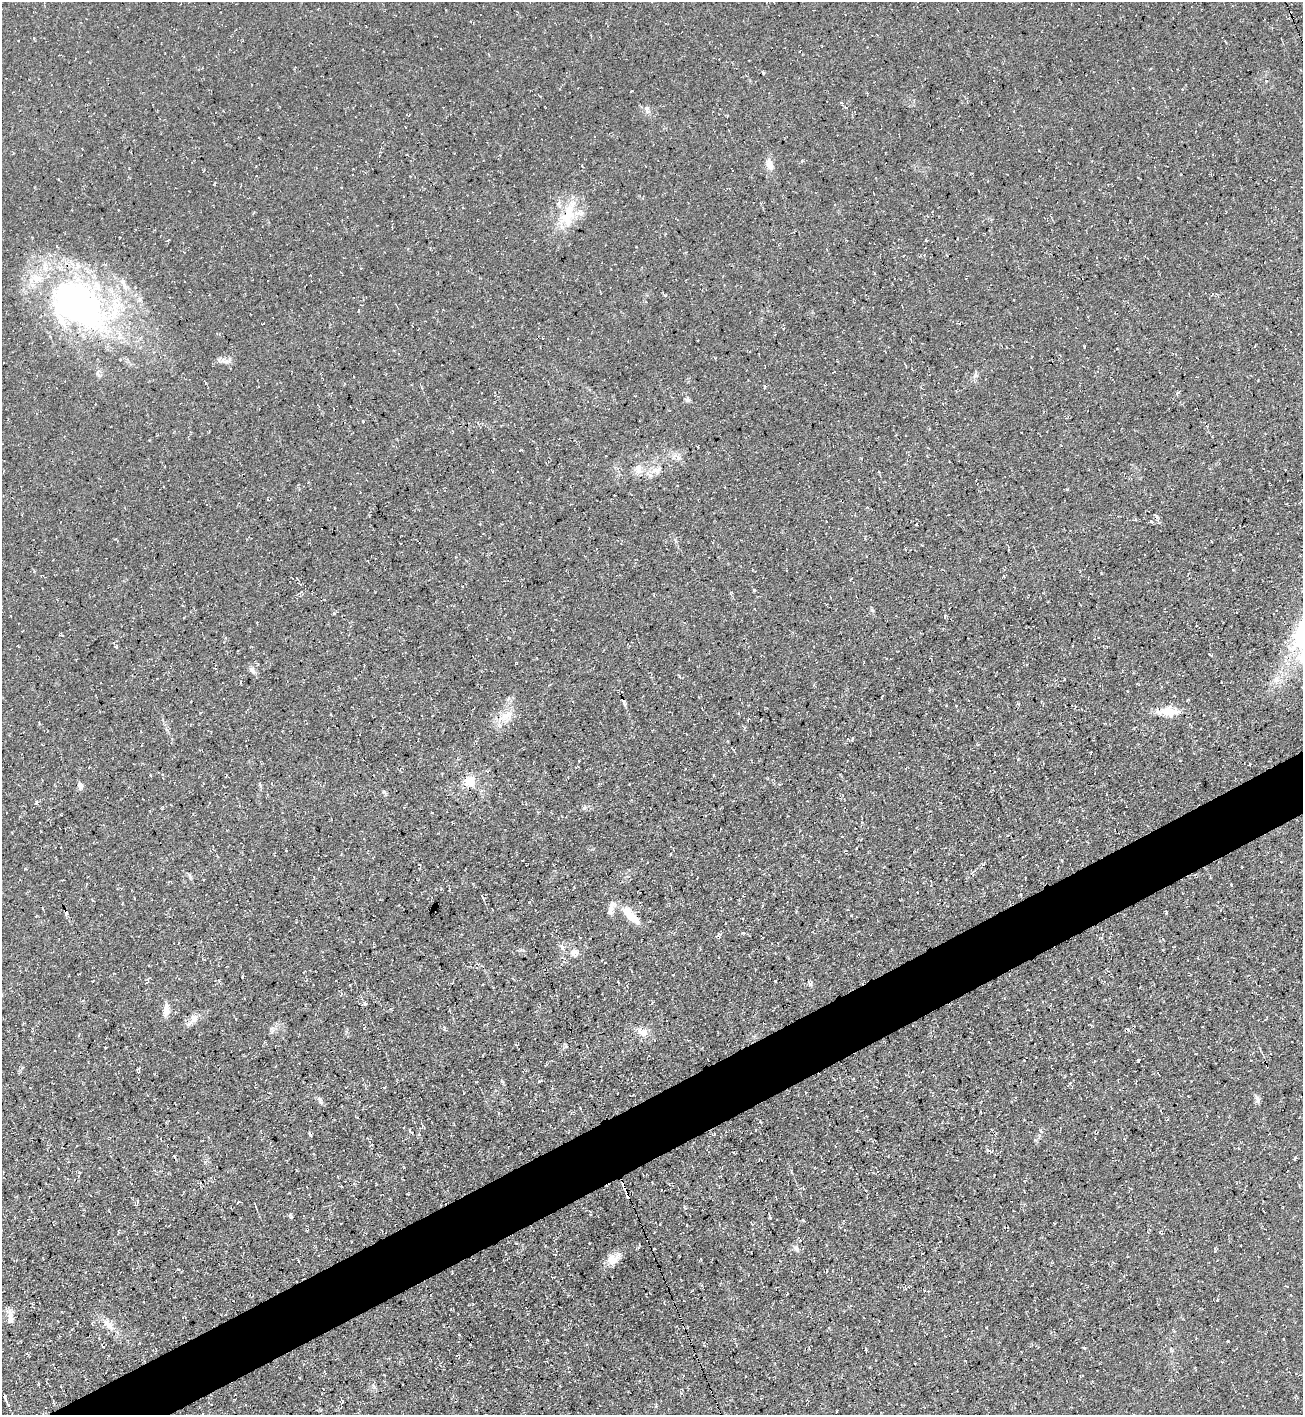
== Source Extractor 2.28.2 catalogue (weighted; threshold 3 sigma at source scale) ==
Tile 7 of 4 x 4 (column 3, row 2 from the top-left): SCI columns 2753-4053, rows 2826-4238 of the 5638 x 5651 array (HDU 1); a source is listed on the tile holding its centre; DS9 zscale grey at full resolution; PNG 1305 x 1417 px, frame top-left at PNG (2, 2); no overlay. Shown black and unused: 4% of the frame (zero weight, under 3 of 4 exposures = <1% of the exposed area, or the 3 px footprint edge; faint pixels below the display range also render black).
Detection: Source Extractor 2.28.2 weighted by HDU 2 'WHT'; one run over the whole footprint, this tile lists its part. Background 0.0295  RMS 0.0058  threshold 0.0259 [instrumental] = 3 sigma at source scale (4.5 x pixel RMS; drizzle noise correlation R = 1.50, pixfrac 1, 0.05/0.05 arcsec/px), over >= 5 px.
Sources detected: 103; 1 inside a brighter object's white glare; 5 cosmic-ray / hot-pixel residue — not listed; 3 inside a brighter listed object's ellipse — not listed separately; the other 94 listed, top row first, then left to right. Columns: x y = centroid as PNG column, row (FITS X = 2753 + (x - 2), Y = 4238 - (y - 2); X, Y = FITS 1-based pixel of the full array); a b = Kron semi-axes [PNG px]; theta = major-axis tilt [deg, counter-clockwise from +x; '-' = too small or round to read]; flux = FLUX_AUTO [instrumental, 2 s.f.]
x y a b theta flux
841 102 5 3 - 0.56
647 109 13 6 -69 2.2
770 165 15 8 -75 4.4
582 166 5 2 - 0.44
568 215 34 16 68 19
925 240 4 2 - 0.41
168 241 4 3 - 0.52
83 308 77 62 -24 180
1088 317 3 3 - 0.51
715 358 4 3 - 0.45
223 360 7 6 - 1.7
205 383 5 3 - 0.6
765 387 5 3 - 0.63
1177 393 7 3 37 0.76
687 400 8 4 45 1.1
363 421 3 3 - 0.61
522 450 4 3 - 0.5
678 457 14 6 -42 3
638 469 13 10 -85 4.3
656 471 15 9 -2 4.7
1067 489 5 3 - 0.59
1156 516 10 4 -43 1.4
1151 522 3 3 - 1.9
1233 569 3 2 - 0.52
754 590 3 3 - 0.62
945 616 5 3 - 0.62
252 670 9 6 -46 2
698 697 3 2 - 0.37
623 700 7 3 -66 4
1018 704 5 3 - 0.53
1169 711 23 14 -12 9.3
508 714 14 7 -66 4.5
748 719 3 3 - 0.38
852 739 4 2 - 0.66
978 744 4 3 - 0.49
579 761 3 2 - 0.53
1249 764 3 2 - 0.47
469 781 15 13 26 8.5
80 786 10 6 -69 1.9
37 802 6 4 35 0.89
286 850 3 2 - 0.32
1061 860 4 3 - 0.51
1020 894 3 3 - 0.94
483 898 6 3 -61 0.63
611 908 18 7 75 3.6
66 912 7 4 -81 1.5
1166 912 3 2 - 1
631 915 29 9 -47 10
851 915 4 3 - 0.44
719 934 7 4 38 1.2
574 953 11 11 - 3.7
775 981 3 2 - 0.51
147 982 6 4 31 0.86
810 984 6 5 - 1.1
341 994 5 4 - 0.81
365 1003 6 5 - 0.96
166 1010 19 7 87 4.6
194 1018 12 11 - 4.5
105 1020 3 2 - 0.36
444 1027 6 3 -20 0.82
643 1032 15 10 -31 5.8
105 1047 3 2 - 0.53
1267 1066 4 3 - 1.1
138 1072 3 3 - 1
540 1082 3 3 - 3
320 1100 14 4 -65 1.4
1257 1100 10 6 -72 1.9
410 1130 4 3 - 0.8
755 1130 3 2 - 0.43
1040 1130 4 3 - 1.3
714 1134 4 2 - 0.58
988 1151 8 2 -22 0.84
1295 1158 7 3 54 0.69
154 1170 4 3 - 0.47
627 1196 8 4 -74 2.8
138 1201 5 3 - 0.73
238 1202 3 2 - 0.56
291 1216 8 4 -65 0.75
803 1220 5 3 - 0.44
796 1248 9 6 -52 1.8
613 1259 15 14 - 5.8
700 1259 4 2 - 0.4
178 1269 5 4 - 0.73
827 1271 4 2 - 0.4
787 1294 3 2 - 0.5
144 1302 3 2 - 0.34
32 1303 4 3 - 0.41
10 1318 19 7 -86 3.9
108 1324 17 10 -50 5.8
459 1335 4 3 - 0.38
1084 1348 5 3 - 0.54
866 1349 6 2 -70 0.65
27 1353 4 3 - 0.53
5 1398 8 4 -71 2.2
Overlapping masked pixels (flux is a lower limit): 5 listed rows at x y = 623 700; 66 912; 1267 1066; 627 1196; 5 1398
Unlisted compact peaks at least as high as the median listed source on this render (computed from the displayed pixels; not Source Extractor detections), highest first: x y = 584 808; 1138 1061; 872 610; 1228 1341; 116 647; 384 792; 743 933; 334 613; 25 869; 1084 346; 271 1029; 309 1133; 665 295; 679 676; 802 161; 1018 759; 1035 1140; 520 950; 1215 1251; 547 1340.